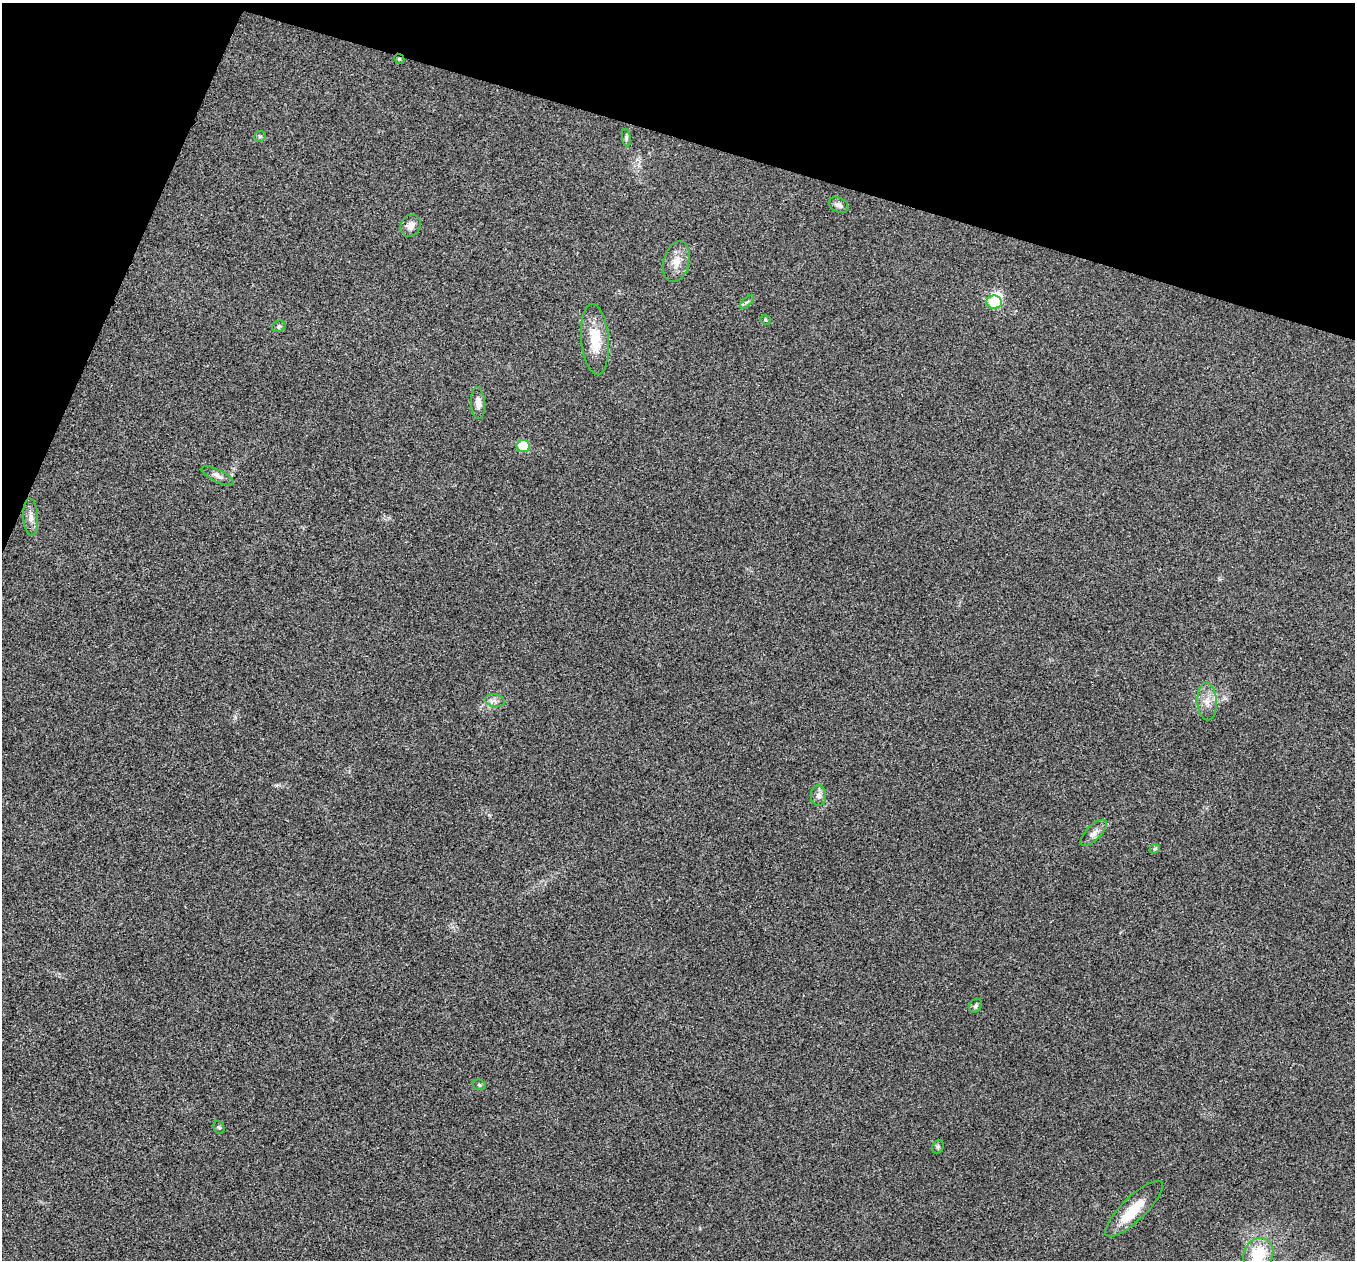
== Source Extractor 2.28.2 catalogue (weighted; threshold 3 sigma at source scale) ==
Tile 2 of 4 x 4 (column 2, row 1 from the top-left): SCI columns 1355-2707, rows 3910-5167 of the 5418 x 5433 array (HDU 1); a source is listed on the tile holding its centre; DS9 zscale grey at full resolution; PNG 1357 x 1262 px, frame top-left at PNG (2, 3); each listed source drawn as its Kron ellipse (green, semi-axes under 4 px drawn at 4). Shown black and unused: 15% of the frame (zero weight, under 3 of 4 exposures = <1% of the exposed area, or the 3 px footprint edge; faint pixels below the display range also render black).
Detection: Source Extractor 2.28.2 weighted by HDU 2 'WHT'; one run over the whole footprint, this tile lists its part. Background 0.0213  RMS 0.0052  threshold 0.0233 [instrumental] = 3 sigma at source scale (4.5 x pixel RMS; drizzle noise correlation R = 1.50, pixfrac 1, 0.05/0.05 arcsec/px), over >= 5 px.
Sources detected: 28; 1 inside a brighter object's white glare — neither listed nor drawn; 1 inside a brighter listed object's ellipse — not listed separately; the other 26 listed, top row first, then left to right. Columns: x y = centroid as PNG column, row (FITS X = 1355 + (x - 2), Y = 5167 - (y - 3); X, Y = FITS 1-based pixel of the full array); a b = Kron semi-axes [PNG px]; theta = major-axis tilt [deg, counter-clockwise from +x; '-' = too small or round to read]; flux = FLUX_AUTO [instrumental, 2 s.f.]
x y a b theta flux
399 59 5 4 - 0.74
260 136 6 5 - 0.83
626 138 9 4 -82 1.1
839 205 10 7 -25 2
411 226 11 9 56 3.8
676 262 21 13 75 6.6
747 302 9 3 45 0.95
994 302 7 6 - 16
765 320 5 4 - 0.69
279 326 7 5 27 1.1
595 339 35 14 -85 16
478 403 16 7 -86 3.4
523 446 6 6 - 17
218 476 18 6 -26 2.7
31 517 19 7 -87 3.4
495 701 10 6 -12 2.1
1207 702 19 9 -87 5.4
818 795 10 7 -90 2.4
1094 833 17 7 45 3
1155 849 5 4 - 0.98
975 1006 7 5 57 1.2
479 1085 6 5 - 0.81
219 1127 6 5 - 0.79
938 1147 7 5 67 0.94
1134 1209 38 12 44 15
1258 1255 17 14 65 18
Overlapping masked pixels (flux is a lower limit): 1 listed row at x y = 399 59
Isophote crosses this tile's border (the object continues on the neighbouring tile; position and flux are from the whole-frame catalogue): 1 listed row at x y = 1258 1255